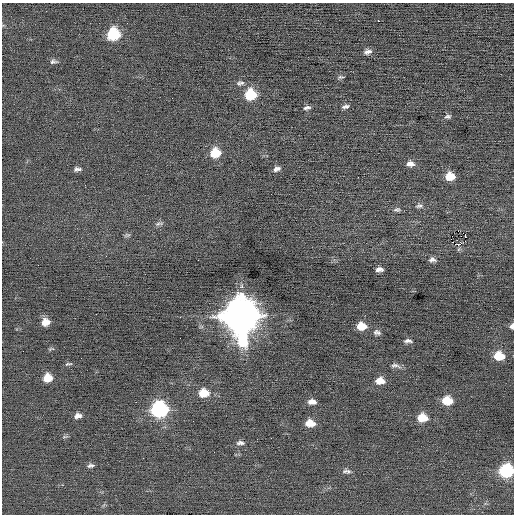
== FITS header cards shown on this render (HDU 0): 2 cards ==
NAXIS1  =                  512 / Axis length
NAXIS2  =                  512 / Axis length

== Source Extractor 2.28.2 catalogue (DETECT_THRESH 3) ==
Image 512 x 512 px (HDU 0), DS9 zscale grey, 1 PNG px = 1 image px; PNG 516 x 516 px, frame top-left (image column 1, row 512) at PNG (2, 3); no overlay
Background -0.0118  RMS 0.66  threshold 1.97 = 3 sigma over >= 5 px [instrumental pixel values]
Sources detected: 51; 1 with non-positive FLUX_AUTO (blend fragments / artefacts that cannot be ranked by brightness) is not listed; the other 50 listed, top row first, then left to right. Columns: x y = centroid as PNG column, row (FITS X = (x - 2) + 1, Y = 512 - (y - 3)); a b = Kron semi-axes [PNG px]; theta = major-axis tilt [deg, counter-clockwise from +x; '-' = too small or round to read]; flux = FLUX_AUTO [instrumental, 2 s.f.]
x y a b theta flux
378 21 2 2 - 330
113 34 10 9 - 2400
368 52 9 6 12 180
53 61 10 6 5 120
340 77 8 4 0 79
239 84 9 7 84 130
251 95 10 9 - 1600
345 106 9 5 12 120
307 108 9 4 11 120
448 116 9 6 11 110
215 153 10 9 - 1000
410 164 10 7 -4 240
77 169 9 5 2 130
277 169 10 6 19 170
450 176 8 7 - 730
358 177 2 2 - 130
419 206 10 6 -1 130
397 210 9 5 7 100
159 224 13 4 9 100
127 235 8 5 6 77
465 235 3 2 - 120
461 236 2 2 - 59
458 245 3 3 - 13000
432 260 10 6 -7 160
379 269 7 4 2 180
96 314 2 2 - 22
240 316 16 14 -85 94000
180 317 2 2 - 27
45 322 9 8 - 430
361 326 10 7 -4 610
512 326 6 5 - 130
377 332 9 6 -5 140
408 341 10 5 -4 140
51 349 8 4 7 68
499 356 10 8 -7 900
68 364 10 3 11 77
395 365 15 6 -10 170
48 378 8 7 - 690
380 381 10 7 -1 420
204 393 10 8 0 760
447 400 9 7 -6 840
312 402 9 6 -2 250
159 410 10 9 - 6800
78 416 9 6 11 210
422 418 10 8 -5 730
310 423 9 7 -5 570
240 443 11 5 0 150
90 466 10 5 8 120
345 471 10 6 22 130
506 471 9 8 - 3600
At the frame edge (FLAGS 8, measured only in part): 2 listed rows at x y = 512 326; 506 471
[1 non-positive-flux detection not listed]